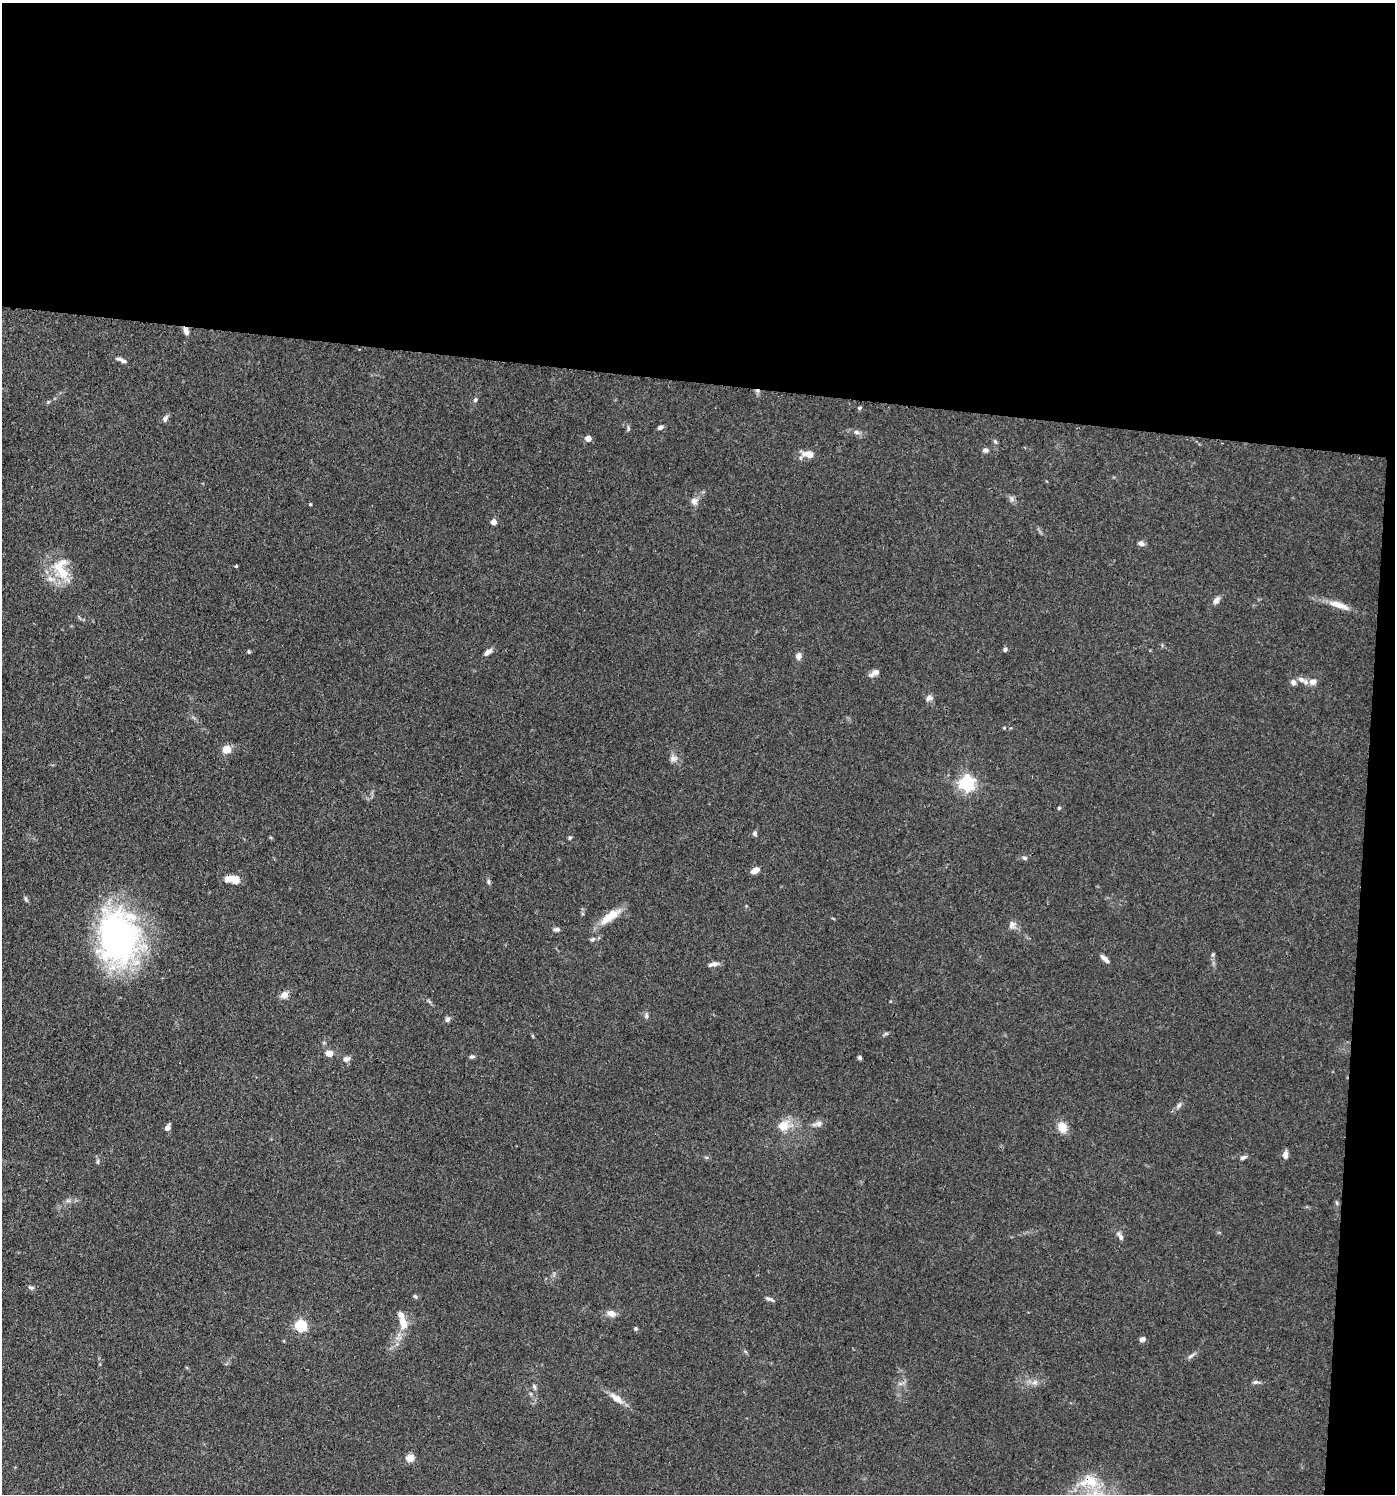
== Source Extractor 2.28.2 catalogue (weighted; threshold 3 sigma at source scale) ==
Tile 3 of 3 x 3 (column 3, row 1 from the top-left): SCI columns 3072-4464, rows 3059-4550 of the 4645 x 4619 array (HDU 1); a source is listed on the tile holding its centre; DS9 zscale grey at full resolution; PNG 1397 x 1496 px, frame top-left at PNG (2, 3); no overlay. Shown black and unused: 27% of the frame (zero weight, under 3 of 4 exposures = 9% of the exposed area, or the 3 px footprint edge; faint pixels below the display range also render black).
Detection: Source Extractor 2.28.2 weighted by HDU 2 'WHT'; one run over the whole footprint, this tile lists its part. Background 0.153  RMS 0.0055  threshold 0.025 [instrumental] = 3 sigma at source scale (4.5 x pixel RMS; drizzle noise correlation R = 1.50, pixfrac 1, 0.05/0.05 arcsec/px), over >= 5 px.
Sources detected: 90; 1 cosmic-ray / hot-pixel residue — not listed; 5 inside a brighter listed object's ellipse — not listed separately; the other 84 listed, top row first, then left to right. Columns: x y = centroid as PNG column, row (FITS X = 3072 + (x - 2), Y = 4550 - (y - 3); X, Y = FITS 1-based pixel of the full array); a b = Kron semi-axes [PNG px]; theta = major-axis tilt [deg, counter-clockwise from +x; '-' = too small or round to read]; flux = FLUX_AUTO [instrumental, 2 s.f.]
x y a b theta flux
186 331 9 5 -72 2.9
122 360 15 5 -23 2.2
475 400 7 5 75 1
859 408 5 4 - 0.78
165 419 8 6 59 1.9
660 427 7 4 29 1.6
628 428 7 4 -89 0.88
857 432 9 5 -18 2
588 438 6 5 - 3.6
995 441 7 5 -54 1
986 450 7 6 - 1.8
809 454 13 7 -10 5.8
1012 499 9 4 -90 1.4
694 501 10 9 - 3
310 504 4 3 - 0.61
494 522 4 4 - 5.3
1141 543 8 6 -25 2
236 566 3 3 - 0.7
59 568 29 14 -48 16
50 579 14 7 -15 4.9
1216 600 11 6 58 2.5
1341 606 23 9 -20 6.2
1005 649 6 5 - 1.2
249 651 6 3 -82 0.61
488 652 12 6 43 2.5
798 656 9 7 86 2.3
875 673 12 6 29 3.2
1301 679 11 7 -28 3.3
1293 682 7 7 - 2.2
1313 682 10 8 25 4
929 698 9 7 17 2.1
1004 728 4 3 - 0.5
226 749 10 9 - 5.1
673 758 11 8 -3 2.7
967 783 6 6 - 170
1059 808 4 4 - 0.67
755 833 6 5 - 1.4
570 838 5 4 - 0.77
1024 858 7 5 -5 1.1
755 870 9 6 32 4
229 879 16 7 7 5.9
488 882 6 5 - 1.1
610 916 29 10 35 11
1012 925 11 10 - 2.9
557 929 8 5 1 1.6
118 937 60 43 -86 160
592 939 8 5 26 1.3
1213 955 7 4 70 0.98
1105 959 13 5 -44 2.5
713 964 12 5 11 2.7
284 995 9 8 - 3.8
646 1016 8 5 82 1.4
447 1019 7 6 - 1.7
533 1036 6 3 -70 0.56
329 1054 7 6 - 4.9
472 1057 7 5 6 1.1
860 1058 5 4 - 1.1
346 1059 10 6 9 2.1
1179 1105 8 5 59 1.5
818 1124 14 7 14 2.7
783 1126 17 14 30 8.5
1062 1127 10 9 - 7.8
167 1128 5 5 - 3.8
1285 1155 8 6 89 3
1243 1158 8 5 20 1.5
98 1161 7 4 84 1
68 1201 7 4 0 1.2
1337 1203 6 4 -71 0.78
1120 1236 13 5 -54 2.3
31 1288 8 5 -21 1.2
415 1296 6 5 - 1
771 1300 10 4 -38 1.3
611 1314 10 7 -18 4.3
403 1322 16 10 -75 7.4
301 1326 5 5 - 63
636 1329 5 4 - 0.89
1142 1339 7 5 16 2.2
1191 1356 13 4 32 1.5
1035 1382 8 6 35 2.2
1255 1382 8 5 2 1.4
534 1387 8 5 -76 1.2
616 1398 20 8 -36 6.1
410 1458 5 4 - 16
1090 1481 23 16 -37 14
Overlapping masked pixels (flux is a lower limit): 2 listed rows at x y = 186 331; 1090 1481